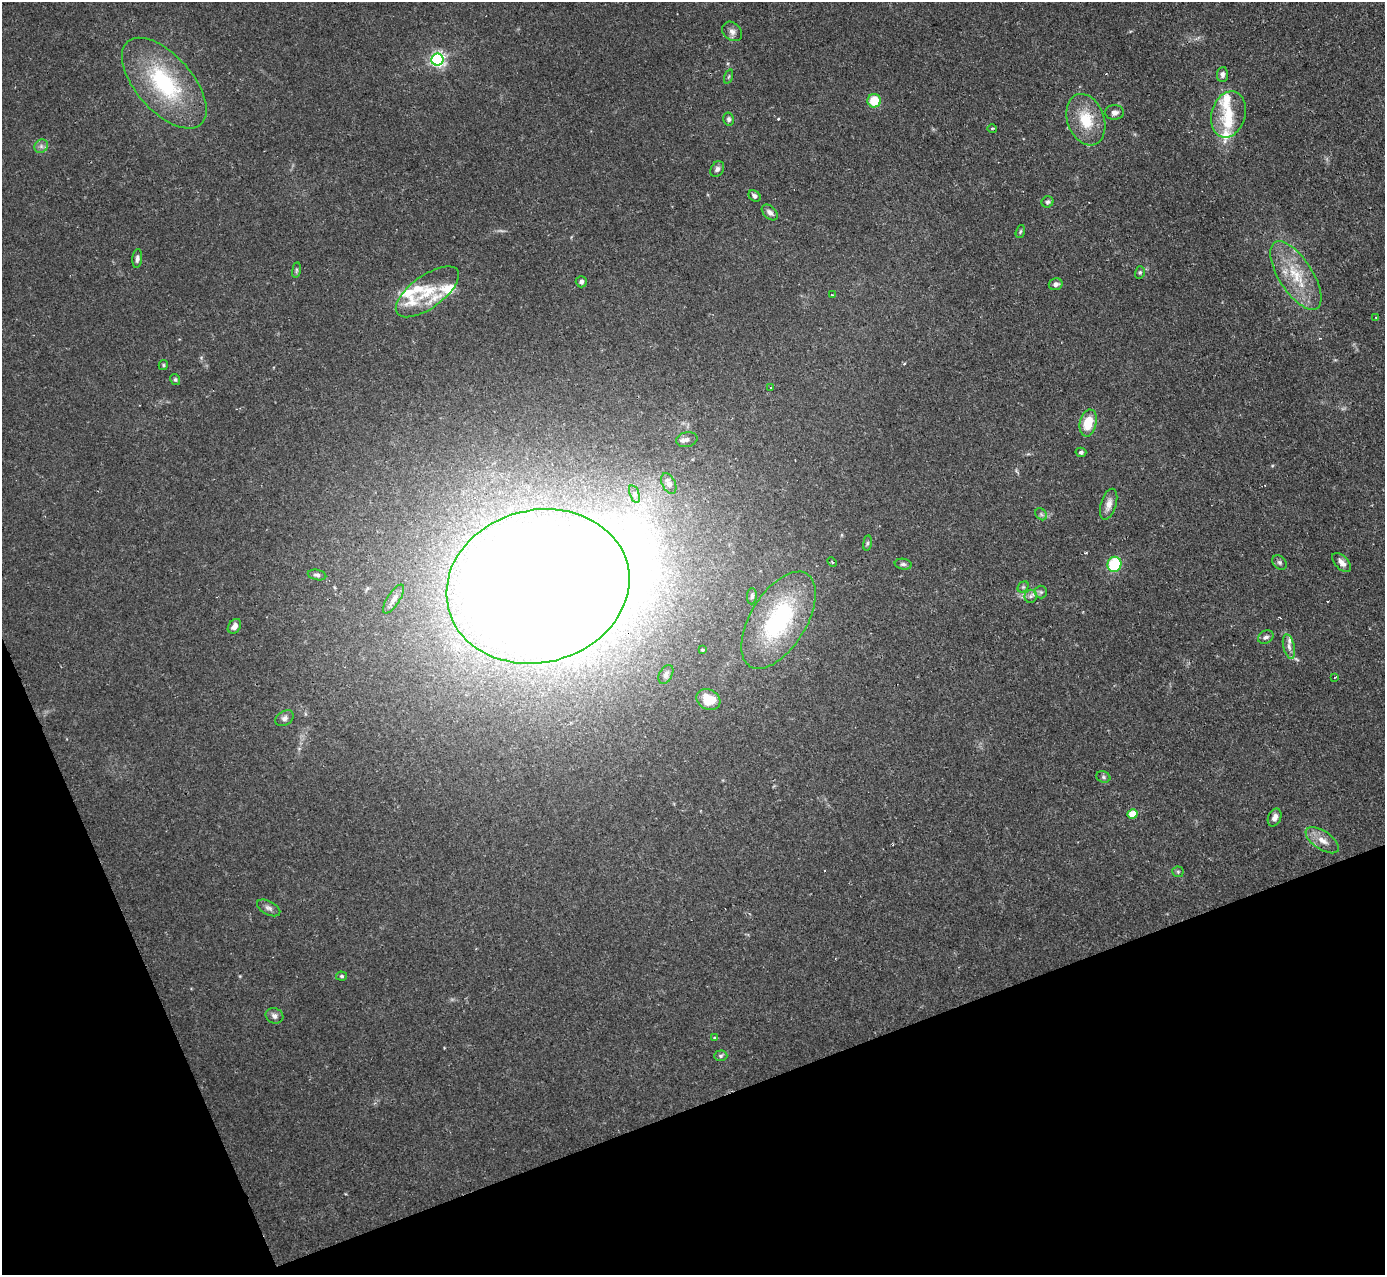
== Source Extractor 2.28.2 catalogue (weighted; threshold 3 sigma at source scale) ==
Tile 14 of 4 x 4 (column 2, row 4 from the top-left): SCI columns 1384-2766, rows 146-1418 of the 5533 x 5515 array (HDU 1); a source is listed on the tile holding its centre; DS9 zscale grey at full resolution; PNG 1387 x 1277 px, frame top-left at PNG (2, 2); each listed source drawn as its Kron ellipse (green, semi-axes under 4 px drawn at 4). Shown black and unused: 19% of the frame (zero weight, under 2 of 3 exposures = <1% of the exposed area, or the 3 px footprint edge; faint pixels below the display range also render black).
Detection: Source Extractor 2.28.2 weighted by HDU 2 'WHT'; one run over the whole footprint, this tile lists its part. Background 0.0666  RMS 0.0051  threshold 0.0229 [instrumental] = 3 sigma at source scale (4.5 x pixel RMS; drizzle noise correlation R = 1.50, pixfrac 1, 0.05/0.05 arcsec/px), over >= 5 px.
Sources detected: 83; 1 too faint to see at this stretch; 2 inside a brighter object's white glare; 3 cosmic-ray / hot-pixel residue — neither listed nor drawn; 9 inside a brighter listed object's ellipse — not listed separately; the other 68 listed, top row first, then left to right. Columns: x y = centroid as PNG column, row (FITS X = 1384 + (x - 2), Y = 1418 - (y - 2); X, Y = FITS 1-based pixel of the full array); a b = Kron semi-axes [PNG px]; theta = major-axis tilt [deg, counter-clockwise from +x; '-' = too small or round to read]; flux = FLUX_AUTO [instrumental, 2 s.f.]
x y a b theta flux
732 31 11 8 -41 2.7
437 59 6 6 - 140
1222 74 7 5 86 1.7
729 77 7 3 71 0.67
164 83 55 28 -48 54
874 101 7 6 - 12
1115 112 9 7 1 2.2
1228 114 23 17 74 14
729 119 6 5 - 1.3
1086 120 26 18 -70 17
992 128 5 3 - 0.5
41 146 7 6 - 1.6
717 169 8 6 56 1.7
754 196 6 5 - 1.4
1048 202 6 5 - 1
770 212 9 6 -43 2.2
1020 231 7 4 71 0.72
137 259 9 5 85 1.6
296 270 8 4 82 0.83
1140 272 6 5 - 0.89
1296 275 39 16 -57 21
581 282 5 5 - 1.5
1056 284 7 5 14 2
427 292 37 16 36 17
832 295 2 2 - 0.34
1376 317 2 2 - 0.54
163 365 5 4 - 0.64
175 379 5 4 - 0.88
771 387 3 3 - 0.68
1088 423 14 8 78 12
687 440 11 7 12 2
1081 452 5 4 - 1.3
669 484 11 6 -64 2.7
634 494 9 4 -72 1.5
1109 504 16 7 73 4.1
1041 514 7 5 -46 1.1
867 543 8 4 82 0.85
832 562 5 3 - 0.68
1279 562 8 6 -45 1.3
1342 563 12 6 -46 3.2
903 564 8 5 -9 1.3
1114 564 7 7 - 28
317 575 9 5 -12 1.3
538 586 92 76 14 2300
1023 587 6 5 - 0.95
1041 592 6 6 - 1.1
752 596 8 5 87 1.2
1031 596 6 6 - 1.5
394 599 17 6 57 2.9
778 620 54 28 58 68
234 626 8 6 53 3
1266 637 8 6 30 1.7
1289 646 12 5 -77 2.5
702 650 3 2 - 0.64
666 674 10 6 61 1.7
1335 677 2 2 - 0.51
708 699 12 10 -28 11
285 718 10 7 31 1.9
1103 777 7 5 -23 1
1133 814 5 5 - 13
1275 818 9 6 66 2.7
1322 840 19 9 -33 5.6
1178 872 5 5 - 0.78
269 908 13 6 -28 2.2
341 976 5 4 - 0.84
274 1016 9 7 -27 2.1
715 1038 4 3 - 0.59
721 1056 6 5 - 1
Overlapping masked pixels (flux is a lower limit): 1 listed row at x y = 538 586